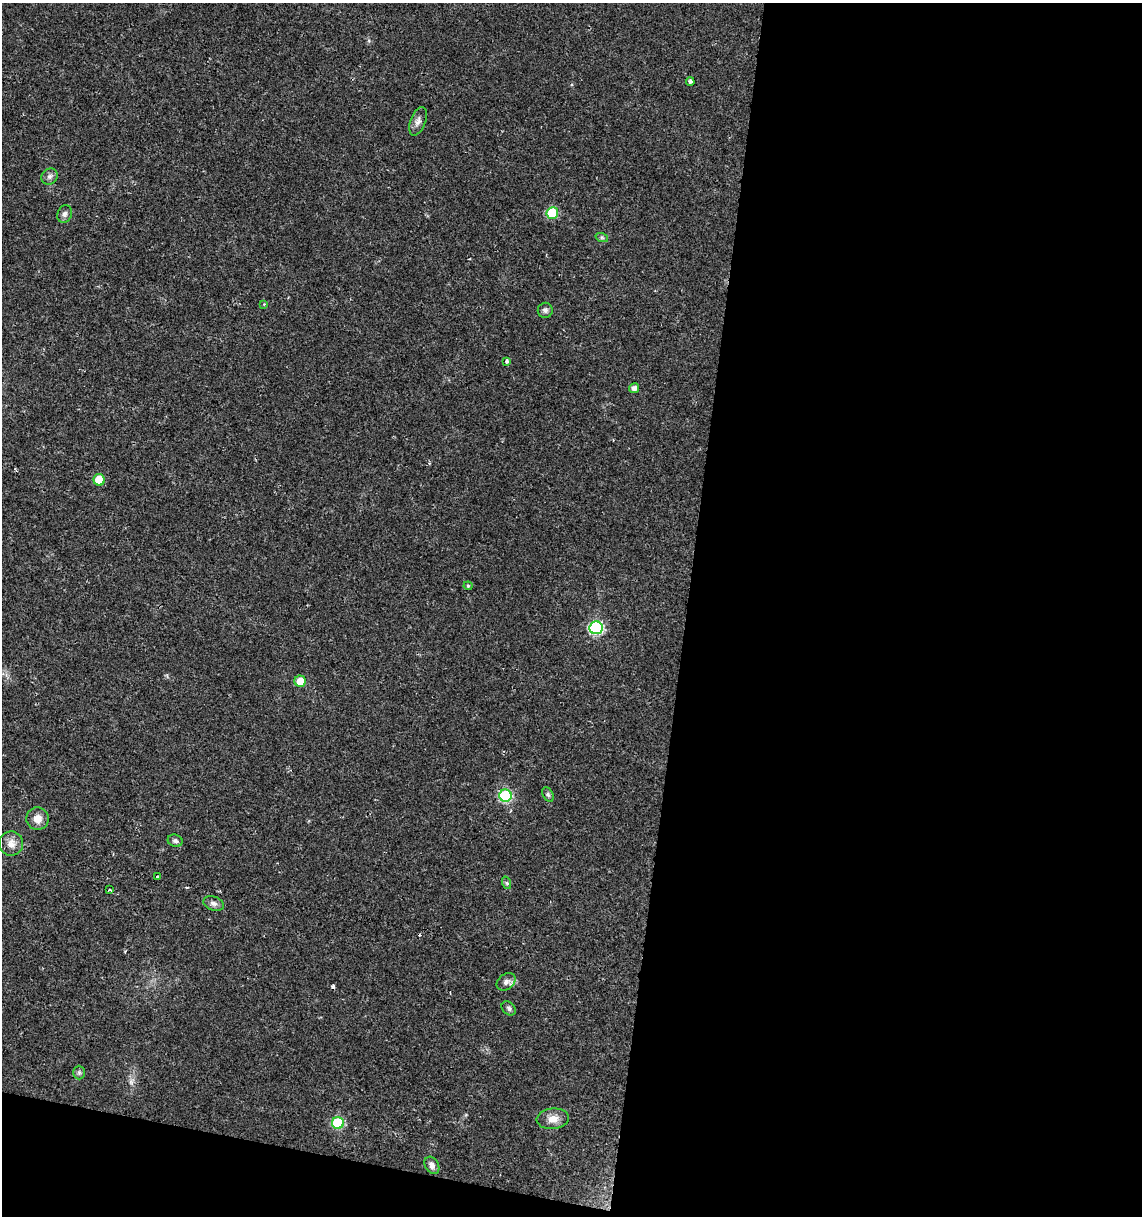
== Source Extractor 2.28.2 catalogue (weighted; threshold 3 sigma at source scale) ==
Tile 16 of 4 x 4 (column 4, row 4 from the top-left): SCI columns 3708-4847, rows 1-1214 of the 5073 x 4864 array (HDU 1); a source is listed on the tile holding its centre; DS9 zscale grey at full resolution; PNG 1144 x 1218 px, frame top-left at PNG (2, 3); each listed source drawn as its Kron ellipse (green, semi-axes under 4 px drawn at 4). Shown black and unused: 43% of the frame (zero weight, under 2 of 3 exposures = <1% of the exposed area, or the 3 px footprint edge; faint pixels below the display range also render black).
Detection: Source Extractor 2.28.2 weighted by HDU 2 'WHT'; one run over the whole footprint, this tile lists its part. Background 0.0204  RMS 0.0027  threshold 0.0122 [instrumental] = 3 sigma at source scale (4.5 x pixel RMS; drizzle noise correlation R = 1.50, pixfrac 1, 0.0396/0.0396 arcsec/px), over >= 5 px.
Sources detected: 31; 2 cosmic-ray / hot-pixel residue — neither listed nor drawn; the other 29 listed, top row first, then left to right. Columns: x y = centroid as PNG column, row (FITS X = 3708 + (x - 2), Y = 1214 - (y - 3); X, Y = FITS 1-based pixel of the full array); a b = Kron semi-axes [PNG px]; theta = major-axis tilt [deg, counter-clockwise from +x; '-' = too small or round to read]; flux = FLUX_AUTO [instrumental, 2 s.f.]
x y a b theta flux
690 82 4 4 - 0.55
418 121 15 7 68 1.4
50 176 9 7 44 0.91
552 213 6 6 - 11
65 214 9 7 72 0.92
602 238 6 4 -19 0.42
264 304 3 3 - 0.26
545 310 7 7 - 0.81
507 361 4 3 - 1
634 388 5 5 - 1.3
99 480 6 5 - 6.6
468 586 4 4 - 0.29
596 628 7 6 - 36
300 681 5 5 - 3.9
548 794 8 5 -63 0.52
505 796 6 6 - 24
38 819 11 11 - 2.3
175 841 7 6 - 0.65
11 844 12 12 - 2.1
158 877 3 3 - 1.7
507 883 6 4 -71 0.42
110 890 4 2 - 0.29
214 903 10 7 -17 1
506 982 10 7 37 1.3
509 1008 8 6 -46 0.62
79 1073 7 5 -89 0.56
553 1119 16 10 6 2.5
338 1123 6 6 - 19
432 1165 9 6 -59 1.2